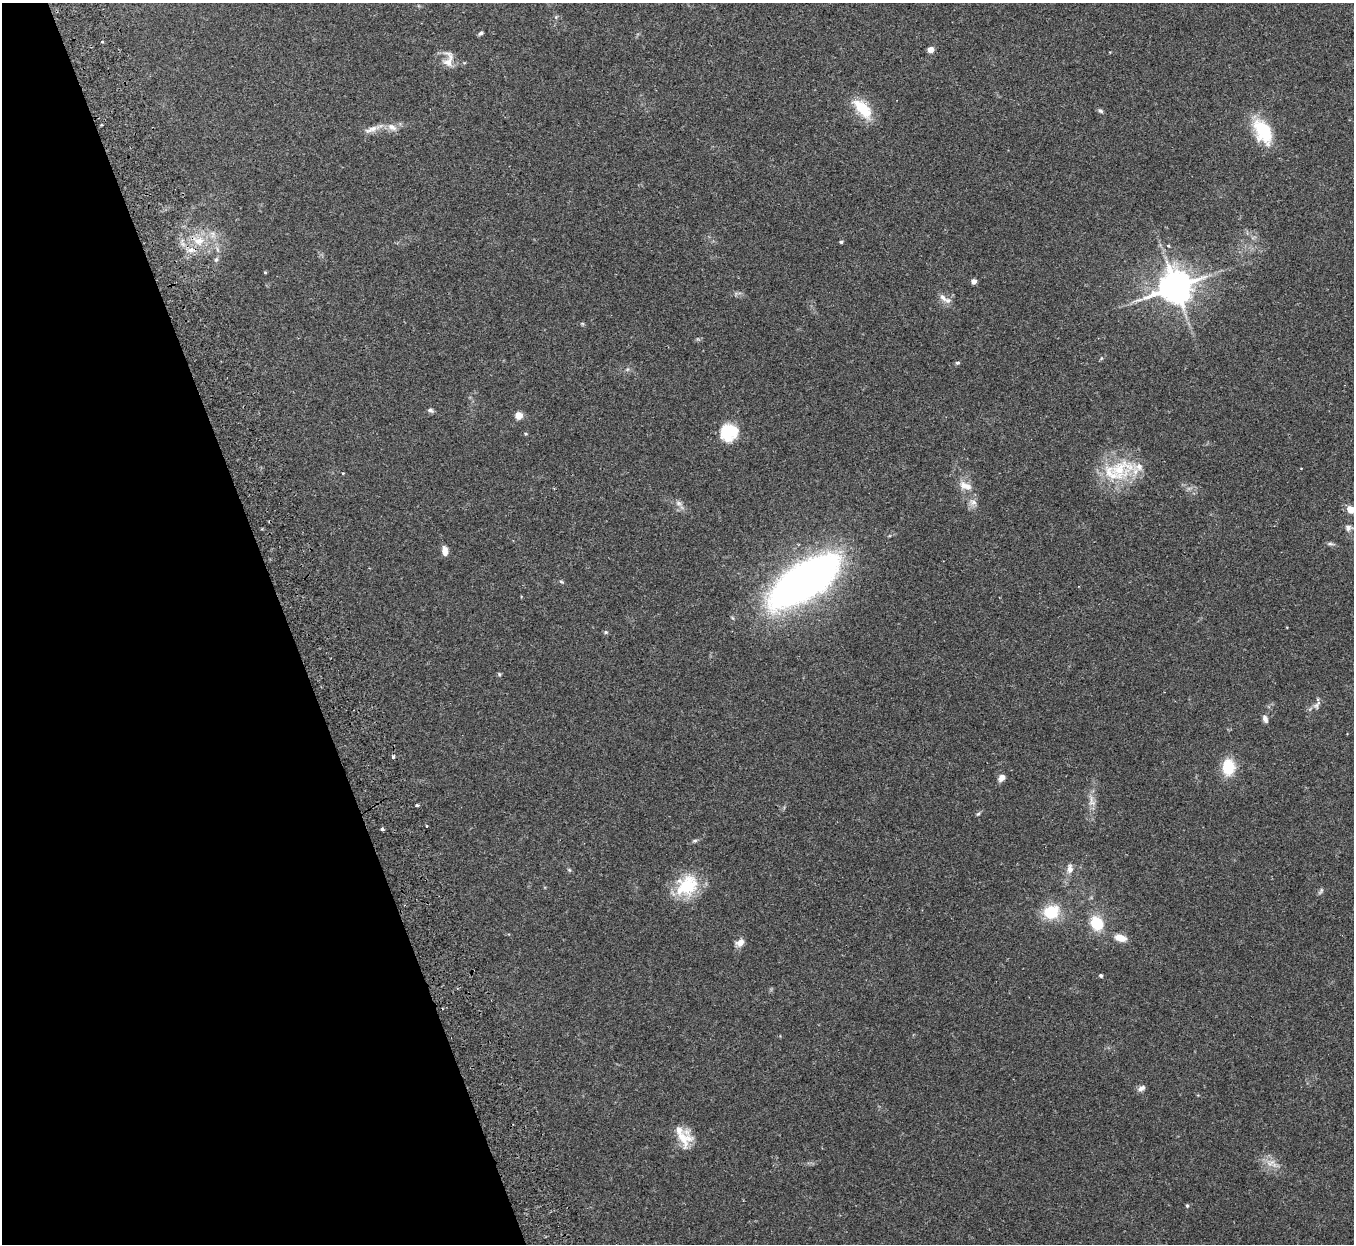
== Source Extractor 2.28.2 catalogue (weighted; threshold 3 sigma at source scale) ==
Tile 5 of 4 x 4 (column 1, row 2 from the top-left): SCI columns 58-1409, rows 2658-3899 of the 5522 x 5441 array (HDU 1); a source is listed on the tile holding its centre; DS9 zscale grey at full resolution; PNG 1356 x 1246 px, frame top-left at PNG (2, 3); no overlay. Shown black and unused: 21% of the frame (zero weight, under 2 of 3 exposures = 3% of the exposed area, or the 3 px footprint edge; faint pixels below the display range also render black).
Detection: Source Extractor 2.28.2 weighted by HDU 2 'WHT'; one run over the whole footprint, this tile lists its part. Background 0.25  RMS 0.0083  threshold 0.0374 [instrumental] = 3 sigma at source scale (4.5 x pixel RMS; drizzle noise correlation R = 1.50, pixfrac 1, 0.05/0.05 arcsec/px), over >= 5 px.
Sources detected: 67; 1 inside a brighter object's white glare — not listed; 3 inside a brighter listed object's ellipse — not listed separately; the other 63 listed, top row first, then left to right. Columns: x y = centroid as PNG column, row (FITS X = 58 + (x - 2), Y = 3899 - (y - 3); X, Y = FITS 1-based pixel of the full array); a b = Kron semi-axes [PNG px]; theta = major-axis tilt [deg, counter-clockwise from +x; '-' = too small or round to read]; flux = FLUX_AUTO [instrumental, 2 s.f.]
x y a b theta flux
481 33 6 4 38 1.7
102 42 3 3 - 1.3
930 50 4 4 - 13
448 60 23 13 81 9.5
863 107 26 15 -36 23
1100 111 7 5 -28 1.8
101 125 2 2 - 0.76
392 127 15 8 -30 6
371 129 21 7 23 6.7
1263 131 34 19 -62 34
212 234 10 7 -76 4.4
199 241 14 10 7 12
841 242 4 4 - 1.3
1168 246 4 3 - 0.98
191 250 9 8 - 5.6
216 260 8 5 62 1.9
265 272 3 3 - 1.1
974 281 4 4 - 5.9
1176 287 11 9 20 1900
942 297 12 7 -48 4.3
1101 358 5 5 - 1.1
957 363 6 5 - 1.5
430 410 8 5 -26 1.9
519 416 7 7 - 7.6
729 432 20 19 - 26
525 434 5 4 - 1
1121 469 40 28 30 46
343 473 3 2 - 0.77
965 486 20 10 -21 8.4
973 502 11 8 -3 4.1
678 503 9 6 -16 3
1350 509 8 7 - 9.2
1348 528 9 8 - 3.1
1330 544 8 4 -8 1.7
445 551 10 6 -86 6.3
804 581 52 20 33 690
561 582 6 4 -4 1.1
606 632 6 5 - 1.2
499 674 5 3 - 0.96
1164 692 3 2 - 0.56
1317 704 16 7 60 4
1265 719 11 6 -70 3.2
393 757 3 3 - 2.4
1228 767 16 11 88 26
1001 778 9 7 54 4.3
1092 803 10 6 -12 3.3
417 805 4 3 - 2.6
978 814 6 4 44 1.2
383 829 3 3 - 2.6
695 841 8 4 9 1.4
1070 869 12 7 88 4.9
569 870 5 4 - 1.1
687 885 32 25 41 37
1321 891 10 4 55 1.6
1051 912 15 13 14 30
1097 923 9 8 - 37
1120 938 10 6 -14 11
740 943 9 7 34 6
1101 975 4 3 - 1.7
1142 1088 10 6 28 3.3
683 1138 27 16 -86 17
1271 1163 15 7 17 6.3
1187 1206 5 4 - 1.4
Isophote crosses this tile's border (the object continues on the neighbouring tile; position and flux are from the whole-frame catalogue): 1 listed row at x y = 1350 509